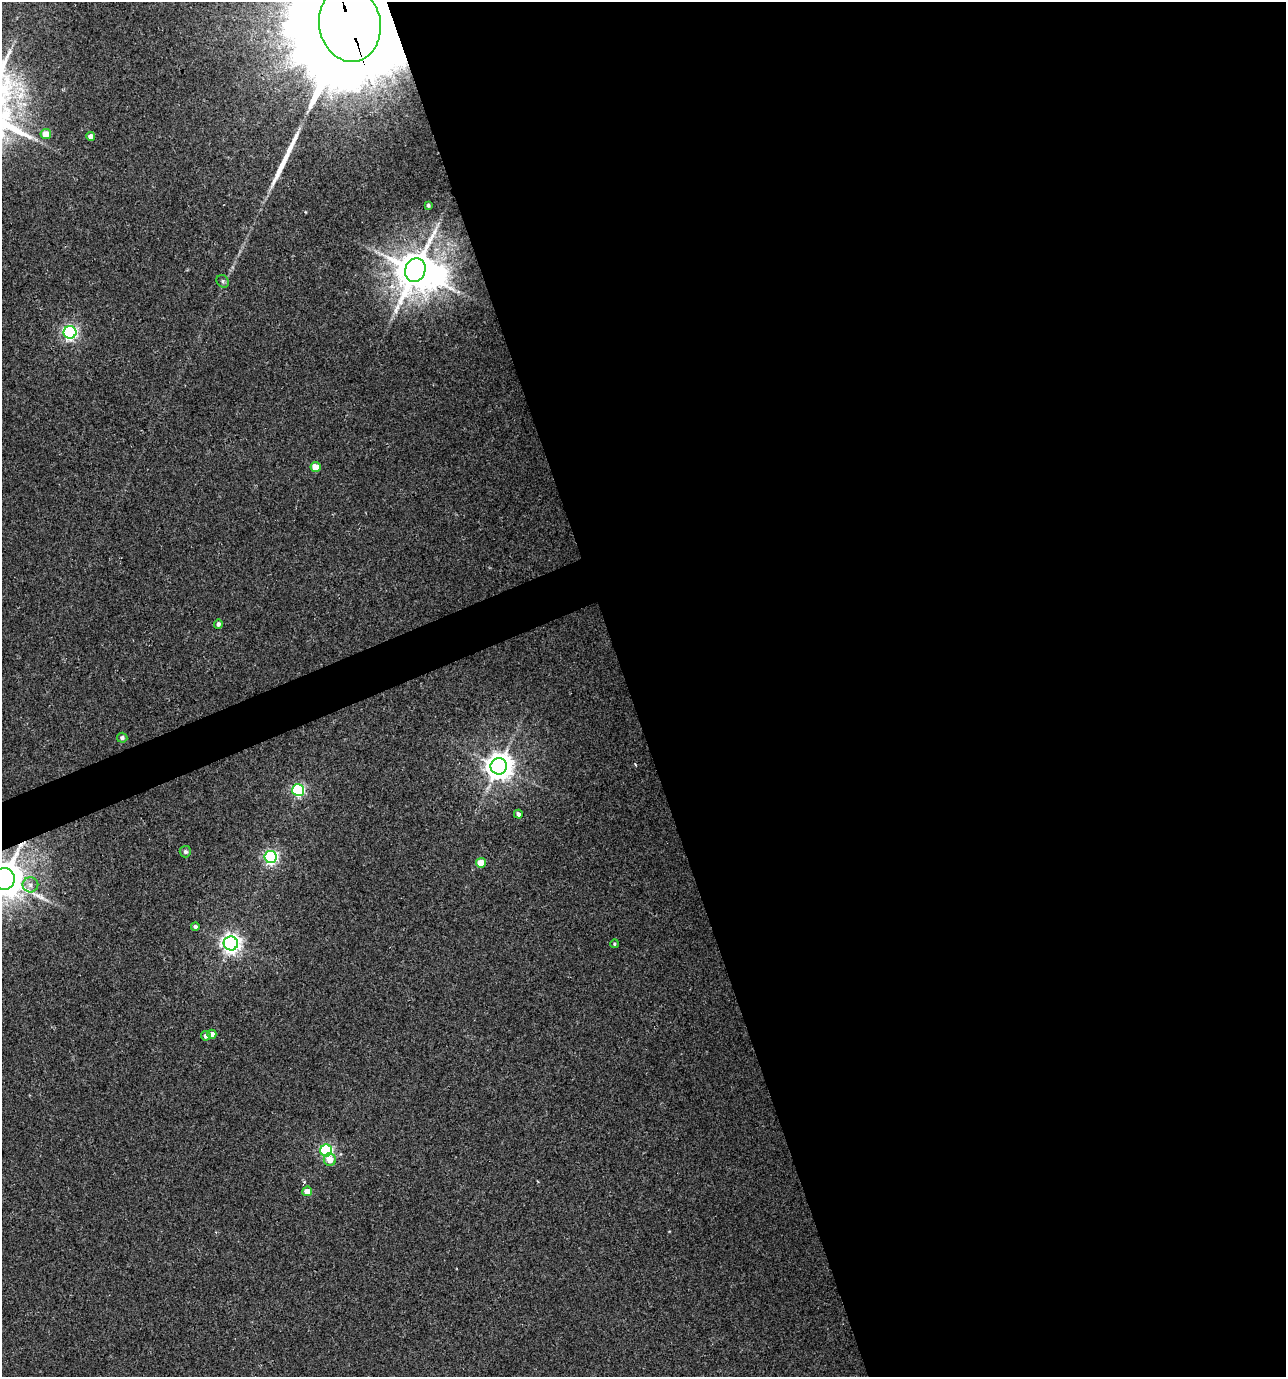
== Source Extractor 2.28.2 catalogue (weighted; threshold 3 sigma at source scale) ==
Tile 8 of 4 x 4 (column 4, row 2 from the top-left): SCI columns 3985-5268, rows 2753-4127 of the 5346 x 5507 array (HDU 1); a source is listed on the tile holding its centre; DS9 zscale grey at full resolution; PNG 1288 x 1379 px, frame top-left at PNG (2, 2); each listed source drawn as its Kron ellipse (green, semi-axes under 4 px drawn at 4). Shown black and unused: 53% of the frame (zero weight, under 3 of 4 exposures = <1% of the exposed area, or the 3 px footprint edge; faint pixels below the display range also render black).
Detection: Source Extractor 2.28.2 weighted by HDU 2 'WHT'; one run over the whole footprint, this tile lists its part. Background 0.0212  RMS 0.0066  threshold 0.0299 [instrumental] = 3 sigma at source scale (4.5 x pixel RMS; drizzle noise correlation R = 1.50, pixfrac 1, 0.0396/0.0396 arcsec/px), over >= 5 px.
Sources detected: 28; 1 inside a brighter object's white glare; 1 long thin detection or spike segment (spike, bleed or trail) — neither listed nor drawn; the other 26 listed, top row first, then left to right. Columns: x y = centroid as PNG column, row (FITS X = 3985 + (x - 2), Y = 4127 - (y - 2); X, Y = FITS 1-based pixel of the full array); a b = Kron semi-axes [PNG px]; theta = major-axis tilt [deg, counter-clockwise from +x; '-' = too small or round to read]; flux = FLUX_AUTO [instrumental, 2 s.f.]
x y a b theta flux
350 24 38 31 -80 40000
46 134 5 5 - 8.9
91 136 4 4 - 4.6
428 205 3 3 - 1.2
415 270 12 10 68 2100
223 281 7 5 -49 1.4
70 332 6 6 - 150
316 467 5 5 - 10
218 624 4 4 - 1.9
122 738 5 5 - 2.1
499 766 8 8 - 790
298 790 6 6 - 100
518 814 4 4 - 2.8
185 852 6 5 - 1.6
270 857 6 6 - 150
481 863 5 5 - 12
4 879 11 10 - 2100
30 885 8 7 - 3.3
195 926 4 4 - 1.5
231 943 7 7 - 350
614 944 4 4 - 0.87
212 1034 5 4 - 5.2
206 1036 5 5 - 2.5
326 1150 6 6 - 98
330 1160 6 6 - 6.7
307 1191 5 4 - 6.8
Overlapping masked pixels (flux is a lower limit): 3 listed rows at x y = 350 24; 415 270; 4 879
Isophote crosses this tile's border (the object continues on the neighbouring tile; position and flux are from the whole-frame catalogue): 2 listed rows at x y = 350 24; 4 879